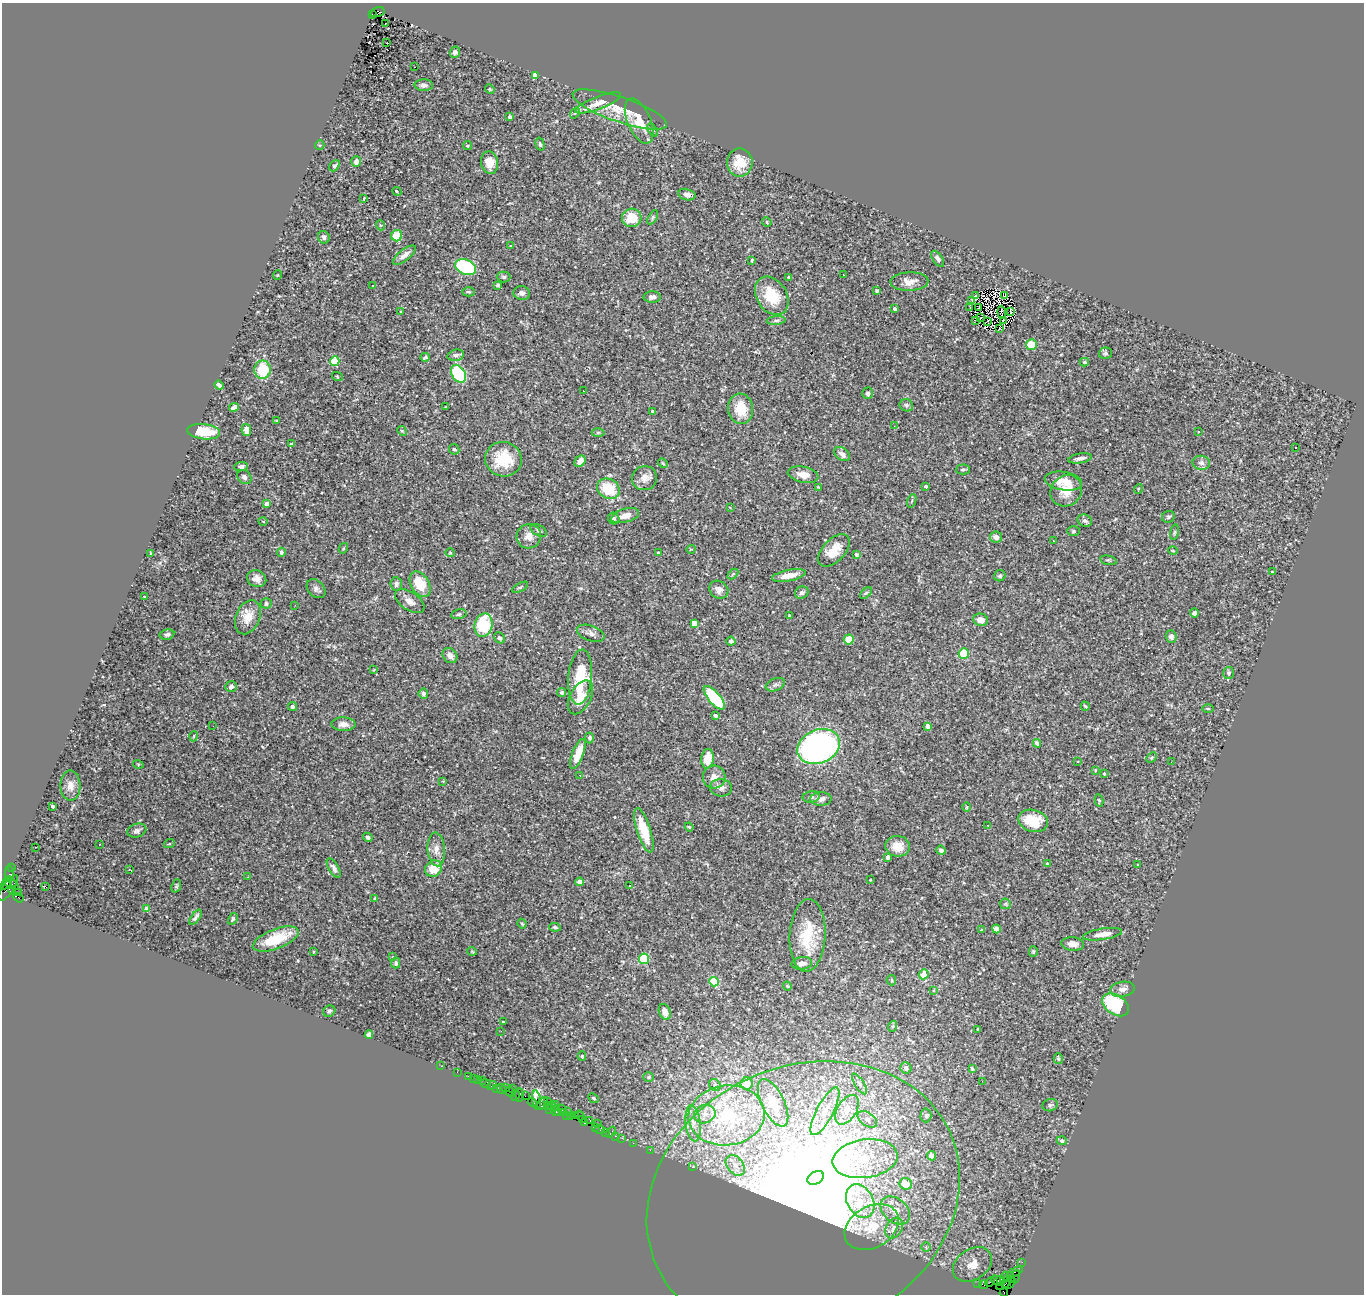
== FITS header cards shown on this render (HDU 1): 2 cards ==
NAXIS1  =                 1362
NAXIS2  =                 1292

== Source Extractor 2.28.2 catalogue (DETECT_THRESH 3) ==
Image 1362 x 1292 px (HDU 1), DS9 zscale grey, 1 PNG px = 1 image px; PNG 1366 x 1296 px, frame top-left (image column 1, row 1292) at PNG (2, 3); each listed source drawn as its Kron ellipse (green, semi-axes under 4 px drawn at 4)
Background 2.84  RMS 0.081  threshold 0.243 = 3 sigma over >= 5 px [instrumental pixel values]
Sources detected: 360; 3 with non-positive FLUX_AUTO (blend fragments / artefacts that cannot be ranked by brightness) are neither listed nor drawn; the other 357 listed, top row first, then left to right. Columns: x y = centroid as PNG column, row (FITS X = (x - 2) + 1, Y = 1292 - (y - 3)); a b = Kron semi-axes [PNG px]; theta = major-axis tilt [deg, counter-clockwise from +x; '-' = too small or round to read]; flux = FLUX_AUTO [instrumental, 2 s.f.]
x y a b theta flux
377 12 7 5 14 970
372 15 3 2 - 590
385 23 3 2 - 5.9
387 43 3 2 - 43
455 52 6 5 - 17
414 67 2 2 - 4.4
535 75 4 4 - 100
424 85 9 6 -2 20
490 89 5 4 - 6.2
598 103 24 6 21 58
620 109 50 12 -19 130
575 113 6 4 54 6.9
510 117 4 3 - 15
639 121 24 11 -66 110
653 130 7 4 -60 8.5
540 144 6 4 -75 9.2
320 145 5 4 - 6.4
467 146 4 4 - 8.3
356 162 5 5 - 26
740 162 14 13 - 110
489 163 11 8 -79 77
335 166 6 4 48 11
397 191 5 3 - 9.2
687 195 9 5 -13 23
364 198 3 2 - 4.3
653 217 8 4 60 10
632 218 10 9 - 120
767 222 5 4 - 5.9
380 225 5 3 - 4.7
397 236 5 5 - 180
324 237 6 5 - 16
510 246 3 2 - 3.5
404 255 14 5 39 37
938 259 9 5 -56 20
752 260 4 2 - 6.5
466 267 11 7 -24 460
278 275 5 3 - 4
843 275 3 2 - 5
504 277 7 5 -1 11
789 277 3 3 - 10
909 282 19 9 2 48
498 285 4 3 - 7.8
373 286 3 3 - 6.8
877 290 4 4 - 9.9
468 292 6 4 -3 8
522 293 8 7 - 19
975 295 2 2 - 0.66
1005 295 4 2 - 9.3
772 296 21 15 -58 170
652 297 8 5 1 22
972 300 3 2 - 8.5
979 307 3 2 - 4.5
970 308 3 2 - 1.3
895 309 4 3 - 9.3
1011 311 4 2 - 0.3
401 312 3 3 - 4.5
1002 312 6 2 -85 11
981 317 3 2 - 2.9
975 320 3 2 - 3.8
1003 320 3 2 - 6.1
776 321 9 4 5 13
988 321 2 2 - 2.7
999 329 3 2 - 5.4
1031 344 5 5 - 110
1105 353 6 5 - 10
456 355 8 5 12 18
425 357 5 3 - 11
335 361 4 4 - 200
1084 362 4 4 - 9.4
263 370 9 8 - 200
458 374 9 6 -58 380
337 376 5 3 - 4.4
219 385 5 3 - 18
583 391 2 2 - 6.2
868 393 6 5 - 16
906 405 7 6 - 11
234 407 5 4 - 16
446 407 3 2 - 3.6
741 409 15 12 -83 130
652 411 3 3 - 6.6
277 421 3 2 - 5
894 426 2 2 - 12
246 430 6 5 - 32
402 431 5 4 - 7.4
1198 431 3 3 - 11
204 432 16 7 -6 150
598 432 6 4 1 7.8
292 444 4 3 - 8.6
1295 447 3 2 - 7.7
454 449 5 5 - 8.3
842 454 9 5 -39 27
1080 458 12 5 9 24
503 459 18 17 - 180
580 461 6 5 - 35
663 463 5 4 - 6.5
1201 463 9 7 -6 21
241 466 7 4 3 17
963 469 7 5 1 10
803 475 15 8 -11 53
244 477 8 6 -41 16
644 478 12 12 - 47
1063 481 19 9 -9 84
925 486 3 3 - 12
818 487 3 2 - 4
608 489 12 9 -30 170
1138 489 5 3 - 4.7
1066 491 17 15 44 96
912 501 7 4 69 7.5
267 504 4 4 - 34
730 507 4 2 - 3
625 516 14 6 15 44
1168 517 6 6 - 10
614 519 6 5 - 15
263 521 4 3 - 3.4
1085 521 7 6 - 16
539 530 9 5 -30 14
1074 531 6 5 - 9.8
1174 532 8 4 81 8.4
529 536 12 12 - 49
996 537 6 5 - 28
1054 541 2 2 - 4.1
343 548 5 4 - 6.8
691 549 5 3 - 3.9
834 550 19 11 47 86
1173 551 5 3 - 4.7
281 552 4 4 - 16
151 553 4 3 - 5.9
450 553 4 4 - 5.2
658 553 3 3 - 16
856 555 4 3 - 17
1108 560 8 3 -12 7.3
1272 572 3 3 - 4.4
733 574 6 4 44 6.9
789 575 17 5 11 69
1000 576 6 5 - 13
257 579 10 8 -25 41
396 584 7 6 - 15
420 584 14 9 -59 150
520 587 8 4 28 9.5
316 589 11 8 -46 20
719 590 10 8 -35 28
802 593 7 6 - 14
866 593 7 4 44 8.9
144 596 3 2 - 3.4
410 601 16 9 -34 40
266 603 5 5 - 15
295 605 3 2 - 12
1194 613 4 4 - 30
459 614 7 5 12 12
789 615 3 2 - 3.8
248 617 18 12 67 90
981 620 7 6 - 32
694 623 4 4 - 96
483 625 12 8 75 360
591 633 14 7 -19 27
167 634 7 5 12 15
1171 636 6 5 - 19
499 638 6 5 - 13
849 639 5 5 - 93
731 641 4 4 - 18
964 654 5 5 - 160
450 655 8 7 - 27
373 670 3 3 - 4.8
1228 673 6 5 - 12
580 677 27 12 85 270
775 685 10 6 22 16
231 687 6 5 - 16
562 692 5 4 - 8.6
423 694 5 4 - 15
580 697 18 10 61 78
714 698 14 6 -49 340
1085 706 5 2 - 5.7
292 707 5 4 - 15
1208 709 6 3 -1 5.7
715 715 4 3 - 15
343 724 12 6 -1 36
213 726 2 2 - 3.9
927 726 4 4 - 38
194 736 5 3 - 4.2
589 738 5 4 - 10
1037 743 4 4 - 19
819 746 22 16 22 1800
578 754 16 5 69 94
1152 758 6 4 45 6.2
708 759 10 6 84 79
1077 761 3 2 - 4.5
1171 762 3 2 - 6
138 764 5 3 - 4.3
1095 770 3 2 - 3.7
1104 773 3 3 - 5
580 775 3 2 - 5.6
714 777 11 11 - 47
443 781 4 4 - 4.5
70 786 15 10 -89 50
721 788 11 8 -7 29
811 797 8 5 8 12
821 799 10 7 1 26
1099 801 6 3 -79 6.1
53 806 3 3 - 13
967 807 5 3 - 5.2
1033 821 15 11 -15 130
988 825 2 2 - 3
689 827 4 3 - 6
644 830 23 7 -72 160
137 831 10 6 18 18
368 837 5 4 - 12
99 844 3 2 - 11
169 844 5 3 - 4.9
897 846 12 10 -7 80
36 847 3 2 - 3.9
436 849 17 8 -85 43
941 850 5 4 - 14
887 857 4 3 - 29
1047 863 3 3 - 4.6
1138 865 4 3 - 5.2
12 867 2 2 - 45
334 868 11 5 -58 19
434 869 9 8 - 96
129 870 4 2 - 5.6
9 874 8 4 89 380
248 877 3 2 - 6.5
870 880 3 2 - 3.7
580 882 4 4 - 37
7 883 7 3 56 840
11 884 8 2 -30 490
45 886 3 2 - 9.1
176 886 7 4 72 7.9
629 886 3 3 - 13
8 888 15 6 55 1200
12 890 4 3 - 910
18 892 3 2 - 42
19 898 5 3 - 880
375 898 4 4 - 5.4
1005 904 5 5 - 7.3
147 909 4 4 - 64
195 917 9 4 55 15
233 919 6 4 59 11
522 924 5 3 - 6.9
555 927 6 4 -8 9.9
996 929 4 4 - 32
982 930 4 4 - 6.1
1102 934 20 5 9 50
807 935 36 18 87 250
276 939 24 10 21 210
1073 944 11 6 -6 37
472 951 5 3 - 4.2
313 952 4 2 - 4.1
1033 952 5 4 - 6.2
392 956 3 3 - 15
644 959 5 5 - 200
396 963 5 4 - 12
802 963 10 6 7 37
924 974 5 5 - 90
891 980 5 4 - 7.9
714 982 5 4 - 270
787 986 4 3 - 5.6
1122 989 12 7 9 31
933 990 4 3 - 5.2
1115 1005 15 9 -33 340
329 1011 6 5 - 10
665 1012 8 5 -66 45
503 1022 3 3 - 7
893 1026 6 3 70 6.5
978 1029 3 3 - 9.5
501 1031 2 2 - 11
369 1035 4 4 - 26
582 1056 5 4 - 6.2
1058 1059 5 4 - 7.4
441 1066 2 2 - 29
906 1068 6 5 - 23
972 1069 3 3 - 5.7
457 1072 2 2 - 29
468 1076 2 2 - 79
648 1077 5 4 - 7.8
473 1078 2 2 - 33
478 1080 3 3 - 220
483 1080 2 2 - 38
982 1081 2 2 - 94
486 1084 5 4 - 140
747 1084 6 6 - 75
859 1084 12 4 -59 17
715 1085 6 5 - 12
492 1086 5 3 - 420
496 1088 4 2 - 29
506 1088 3 2 - 180
513 1088 2 2 - 89
502 1089 6 4 -38 450
510 1092 5 2 - 180
515 1095 6 3 75 120
519 1095 7 3 88 350
525 1096 2 2 - 160
594 1098 5 4 - 7.3
537 1100 10 3 -83 460
532 1102 5 3 - 450
547 1102 4 3 - 570
542 1103 7 3 54 440
773 1103 26 11 -64 130
555 1104 2 2 - 110
547 1105 3 2 - 400
1050 1105 8 6 16 13
552 1106 2 2 - 140
549 1109 4 2 - 370
562 1109 4 3 - 460
847 1110 16 9 58 61
556 1111 5 4 - 460
825 1111 26 8 62 86
564 1112 4 3 - 380
568 1112 4 3 - 420
559 1113 4 2 - 230
705 1114 11 9 19 42
575 1115 4 2 - 56
727 1115 38 30 6 570
926 1115 7 5 88 12
566 1116 3 2 - 160
571 1116 3 2 - 100
580 1116 5 2 - 290
867 1119 11 6 -36 21
582 1120 2 2 - 48
590 1120 4 3 - 320
585 1123 3 3 - 180
597 1123 3 2 - 140
693 1123 18 7 -84 50
595 1127 3 2 - 68
600 1130 5 3 - 190
606 1132 3 2 - 160
611 1132 6 3 52 500
616 1136 3 2 - 110
622 1138 2 2 - 95
1062 1141 5 4 - 18
633 1143 2 2 - 51
650 1150 2 2 - 80
931 1156 5 4 - 36
865 1159 33 19 8 320
735 1165 12 8 -51 42
692 1167 3 2 - 23
816 1178 9 6 28 96
906 1184 6 5 - 110
803 1199 161 132 25 6100
860 1201 18 13 -61 130
895 1210 16 11 -41 95
872 1227 29 20 30 200
894 1228 11 8 60 43
926 1247 5 5 - 7.8
1022 1262 2 2 - 34
972 1264 21 15 34 99
1015 1272 8 2 26 220
1011 1277 5 3 - 320
1016 1277 7 2 71 120
1001 1279 3 3 - 320
1005 1280 8 4 89 470
998 1281 7 4 -20 790
990 1282 5 3 - 67
978 1283 2 2 - 37
1010 1283 7 3 41 220
984 1285 4 2 - 150
1003 1285 8 4 23 570
1004 1292 4 3 - 58
At the frame edge (FLAGS 8, measured only in part): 1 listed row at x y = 1004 1292
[3 non-positive-flux detections neither listed nor drawn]